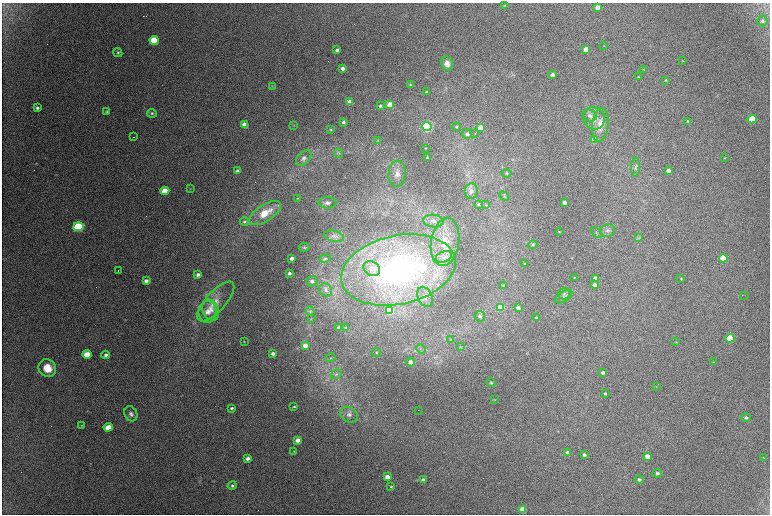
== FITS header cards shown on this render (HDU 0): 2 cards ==
NAXIS1  =                 1536
NAXIS2  =                 1024

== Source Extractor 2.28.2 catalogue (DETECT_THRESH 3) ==
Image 1536 x 1024 px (HDU 0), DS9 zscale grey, zoomed out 1/2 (1 PNG px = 2 x 2 image px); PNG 772 x 516 px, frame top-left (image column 1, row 1023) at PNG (2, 3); each listed source drawn as its Kron ellipse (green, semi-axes under 4 px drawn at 4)
Background 4290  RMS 44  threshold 133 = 3 sigma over >= 5 px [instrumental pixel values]
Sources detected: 168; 19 cannot appear on this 1/2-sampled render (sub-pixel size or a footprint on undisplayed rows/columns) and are neither listed nor drawn; the other 149 listed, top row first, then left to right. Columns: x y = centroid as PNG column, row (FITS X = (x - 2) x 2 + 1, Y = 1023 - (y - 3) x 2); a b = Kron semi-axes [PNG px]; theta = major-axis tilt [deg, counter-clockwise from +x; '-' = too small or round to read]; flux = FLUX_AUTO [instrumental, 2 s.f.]
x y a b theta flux
505 5 3 3 - 5.8e+03
597 7 4 3 - 5.4e+04
762 21 5 5 - 2.1e+04
154 40 4 4 - 3.2e+05
604 45 3 2 - 3.9e+03
586 49 4 4 - 8.9e+04
337 50 3 3 - 2.0e+04
118 52 5 4 - 1.5e+04
682 60 3 2 - 4.7e+03
447 64 7 5 -79 7.0e+04
343 68 3 3 - 4.1e+04
643 69 4 2 - 3.8e+03
552 74 3 3 - 3.0e+04
638 77 3 3 - 5.3e+03
665 80 3 3 - 6.1e+03
410 85 3 3 - 8.4e+03
272 86 3 2 - 5.0e+03
426 92 3 3 - 1.2e+04
350 102 3 3 - 1.1e+05
390 105 4 3 - 2.1e+05
380 106 3 3 - 1.6e+04
37 108 3 3 - 1.8e+04
107 111 4 3 - 9.9e+03
152 113 5 4 - 1.5e+04
589 115 7 6 - 3.5e+04
594 118 11 10 - 1.0e+05
752 119 4 4 - 3.4e+05
688 121 4 3 - 1.1e+04
343 122 3 3 - 2.1e+04
245 125 4 3 - 1.6e+05
294 125 3 2 - 4.0e+03
600 125 17 8 84 1.2e+05
427 126 4 4 - 1.9e+06
456 127 4 4 - 1.3e+04
481 128 4 3 - 1.6e+05
331 129 2 2 - 7.2e+03
475 133 3 2 - 3.6e+03
467 134 5 4 - 3.2e+04
134 137 2 1 - 3.2e+03
378 140 3 3 - 7.8e+03
594 140 4 3 - 1.6e+05
425 148 2 2 - 6.4e+03
339 153 4 3 - 1.0e+04
304 158 9 6 46 3.2e+04
427 158 4 2 - 2.5e+04
725 158 3 3 - 4.4e+03
635 167 9 4 89 2.6e+04
237 171 4 3 - 2.9e+04
668 171 3 3 - 3.6e+04
507 173 5 4 - 1.2e+04
397 174 13 8 86 7.8e+04
190 189 4 2 - 4.1e+03
165 191 4 4 - 2.5e+05
471 191 8 6 83 3.7e+04
504 196 5 1 - 5.8e+03
298 198 4 3 - 7.7e+03
327 203 9 5 0 3.3e+04
564 203 3 3 - 5.2e+04
479 204 3 3 - 1.4e+04
486 205 3 2 - 5.1e+03
265 213 18 8 32 2.0e+05
433 221 10 6 -8 5.7e+04
244 222 4 4 - 1.4e+04
78 227 5 4 - 1.0e+06
607 230 7 6 - 3.1e+04
559 232 3 2 - 6.0e+03
596 232 6 4 -43 1.3e+04
334 236 10 5 -14 3.7e+04
639 238 4 2 - 7.9e+03
445 242 24 14 81 2.8e+05
533 245 4 4 - 1.2e+04
304 247 5 4 - 1.5e+04
444 257 8 5 22 4.1e+04
292 258 3 3 - 4.7e+04
325 258 6 4 12 1.6e+04
723 258 4 4 - 3.4e+05
525 264 3 3 - 1.2e+04
372 269 9 7 -28 7.7e+04
398 270 58 34 12 2.2e+06
118 271 2 1 - 5.3e+03
289 273 3 3 - 2.6e+04
198 274 3 3 - 3.0e+04
574 278 3 2 - 4.1e+03
595 278 3 3 - 8.4e+04
681 279 3 3 - 8.5e+03
146 281 4 3 - 3.5e+04
312 281 5 5 - 2.5e+04
504 285 3 3 - 2.0e+04
595 285 4 3 - 4.0e+04
326 290 7 6 - 3.5e+04
564 294 6 6 - 1.9e+04
744 295 3 2 - 5.4e+03
425 297 11 7 -63 5.1e+04
564 297 9 5 33 2.6e+04
216 301 25 10 48 1.2e+05
501 307 4 3 - 2.4e+05
518 308 4 3 - 4.6e+04
211 310 11 8 -65 5.7e+04
310 311 5 4 - 1.7e+04
389 311 4 4 - 4.3e+05
207 312 11 9 -89 6.4e+04
480 316 5 5 - 2.0e+04
537 318 3 3 - 1.8e+04
311 319 3 2 - 5.1e+03
339 328 4 3 - 2.9e+04
346 328 3 3 - 7.2e+03
730 338 4 4 - 5.2e+05
450 339 4 2 - 5.1e+03
244 341 2 2 - 4.5e+03
676 342 3 2 - 5.1e+03
305 345 3 3 - 8.0e+04
460 347 4 2 - 4.6e+03
421 349 5 2 - 6.5e+03
376 352 5 3 - 8.3e+03
87 354 4 4 - 1.9e+05
273 354 3 3 - 3.6e+04
106 355 4 3 - 2.4e+04
330 358 5 4 - 1.1e+04
410 362 5 4 - 4.7e+04
713 362 4 3 - 5.8e+03
47 368 9 8 - 1.5e+05
603 372 3 3 - 2.5e+04
336 374 6 4 31 2.1e+04
491 383 5 4 - 1.2e+04
656 387 3 2 - 3.8e+03
605 393 3 3 - 1.2e+04
494 399 3 3 - 5.0e+03
294 407 2 2 - 8.7e+03
232 408 3 3 - 1.7e+04
419 410 2 1 - 4.5e+03
131 414 8 6 -62 3.3e+04
349 415 9 7 -30 4.8e+04
746 417 5 4 - 1.8e+04
81 425 4 3 - 6.1e+03
108 427 4 3 - 1.3e+05
298 440 4 3 - 7.5e+04
294 451 3 2 - 4.6e+03
568 452 4 3 - 2.9e+04
584 455 3 3 - 2.3e+04
647 456 4 3 - 8.7e+04
763 457 3 3 - 5.1e+03
248 458 4 3 - 3.2e+04
657 473 5 4 - 2.0e+04
387 477 4 4 - 7.0e+04
639 479 4 3 - 1.7e+04
423 480 3 3 - 3.7e+04
232 486 4 4 - 1.7e+04
391 487 4 3 - 8.8e+03
523 509 4 4 - 1.5e+05
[19 sub-pixel or undisplayed-footprint detections neither listed nor drawn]